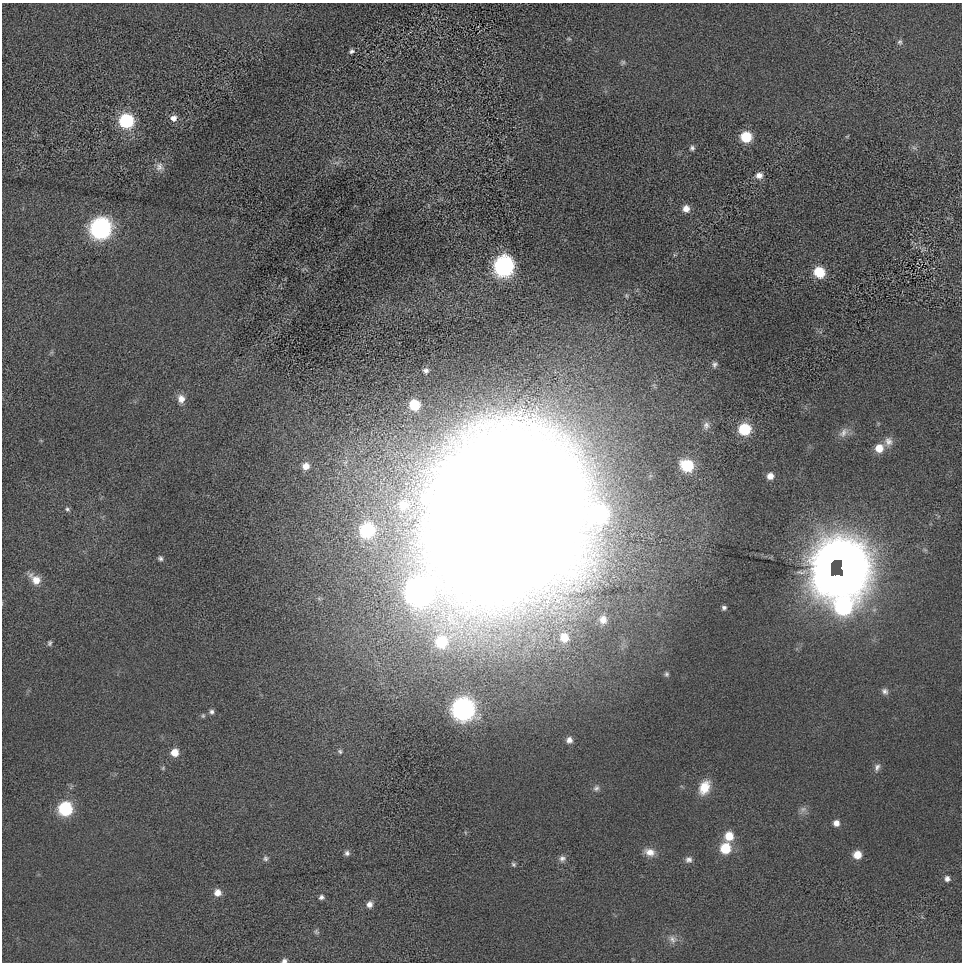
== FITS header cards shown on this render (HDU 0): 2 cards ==
NAXIS1  =                  960
NAXIS2  =                  960

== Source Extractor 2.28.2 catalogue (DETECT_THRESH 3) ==
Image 960 x 960 px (HDU 0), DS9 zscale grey, 1 PNG px = 1 image px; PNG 964 x 964 px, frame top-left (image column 1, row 960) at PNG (2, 3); no overlay
Background -10.9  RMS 190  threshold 565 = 3 sigma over >= 5 px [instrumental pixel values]
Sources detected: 75; all 75 listed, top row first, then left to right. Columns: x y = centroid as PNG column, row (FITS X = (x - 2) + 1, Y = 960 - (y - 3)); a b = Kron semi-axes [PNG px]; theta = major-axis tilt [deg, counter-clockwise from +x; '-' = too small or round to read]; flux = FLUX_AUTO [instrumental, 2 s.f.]
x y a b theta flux
569 39 6 3 -19 1.4e+04
900 42 7 7 - 2.9e+04
351 51 6 5 - 3.0e+04
623 62 7 5 64 2.4e+04
174 118 8 7 - 7.1e+04
126 121 9 9 - 1.3e+06
847 136 6 3 19 1.2e+04
746 137 9 8 - 4.3e+05
692 148 7 6 - 3.1e+04
914 148 7 4 -19 2.6e+04
337 163 9 4 8 3.5e+04
160 167 12 11 - 8.2e+04
759 175 9 8 - 7.8e+04
686 209 8 8 - 9.1e+04
101 228 11 10 - 4.6e+06
504 266 13 12 - 2.7e+06
819 272 11 9 -39 3.3e+05
715 364 8 7 - 3.9e+04
426 371 7 6 - 3.9e+04
181 399 12 9 -80 1.0e+05
414 405 8 7 - 3.8e+05
706 425 10 8 76 5.5e+04
745 429 9 8 - 6.1e+05
843 433 16 9 59 9.1e+04
888 441 13 10 -77 9.2e+04
879 448 10 9 - 1.7e+05
687 465 9 8 - 6.7e+05
306 466 9 8 - 9.9e+04
770 476 7 7 - 8.9e+04
403 505 11 10 - 1.5e+05
67 509 6 5 - 2.5e+04
599 514 12 11 - 1.5e+06
503 516 102 85 65 1.4e+08
367 530 9 9 - 1.2e+06
925 550 7 4 -19 2.1e+04
160 558 6 5 - 2.9e+04
843 567 26 23 75 6.8e+07
35 579 16 10 -42 1.5e+05
419 592 15 14 - 6.4e+06
843 606 12 10 4 2.2e+06
724 608 5 5 - 2.9e+04
603 620 13 11 -76 1.2e+05
564 637 10 9 - 1.9e+05
441 642 12 11 - 6.1e+05
50 643 6 5 - 2.6e+04
666 674 7 6 - 2.7e+04
885 691 9 7 -35 4.7e+04
463 709 11 11 - 4.9e+06
212 712 6 6 - 3.5e+04
203 716 6 5 - 2.0e+04
569 740 7 7 - 6.3e+04
340 751 7 5 -56 2.5e+04
175 752 7 7 - 1.6e+05
877 767 10 7 64 5.0e+04
704 787 16 11 64 2.4e+05
596 788 9 7 41 4.3e+04
65 809 8 8 - 1.2e+06
803 809 9 7 36 5.3e+04
836 823 7 7 - 7.2e+04
729 836 9 9 - 2.1e+05
725 848 9 9 - 3.9e+05
650 852 13 10 -16 1.2e+05
347 853 7 6 - 3.7e+04
857 855 8 8 - 1.7e+05
265 858 7 6 - 3.1e+04
562 858 9 8 - 5.1e+04
689 860 9 8 - 5.1e+04
513 864 6 5 - 2.4e+04
947 879 7 6 - 4.8e+04
217 892 8 8 - 9.8e+04
321 897 5 5 - 3.4e+04
369 904 7 7 - 6.6e+04
316 932 7 6 - 2.4e+04
672 939 12 9 -44 8.1e+04
284 961 6 5 - 3.6e+04
At the frame edge (FLAGS 8, measured only in part): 1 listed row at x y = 284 961